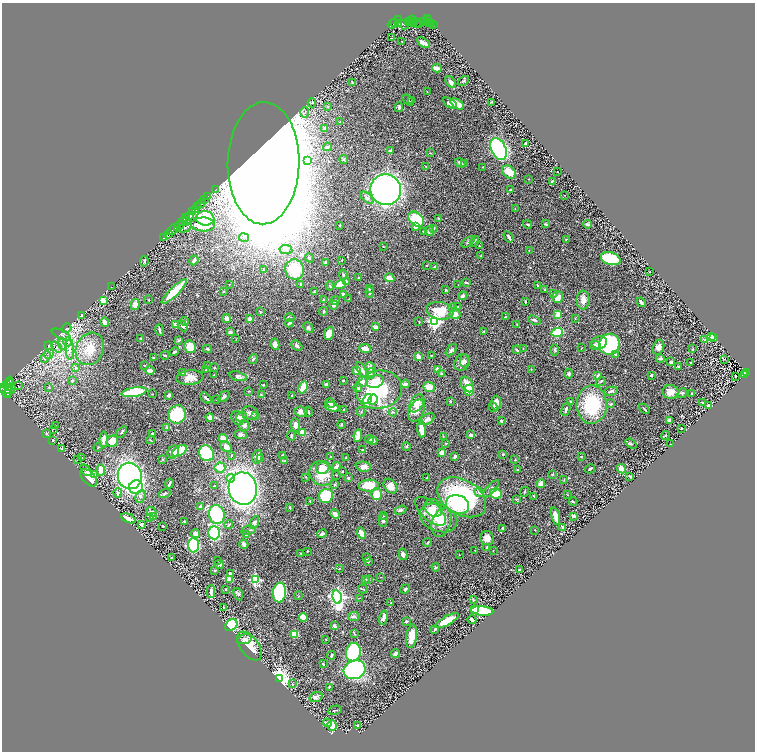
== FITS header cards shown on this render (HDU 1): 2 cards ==
NAXIS1  =                 1505
NAXIS2  =                 1499

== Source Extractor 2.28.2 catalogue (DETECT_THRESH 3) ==
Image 1505 x 1499 px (HDU 1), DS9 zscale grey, zoomed out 1/2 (1 PNG px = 2 x 2 image px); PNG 757 x 754 px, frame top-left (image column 1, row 1498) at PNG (2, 3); each listed source drawn as its Kron ellipse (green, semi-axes under 4 px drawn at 4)
Background 0.497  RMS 0.025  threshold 0.0747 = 3 sigma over >= 5 px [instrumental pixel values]
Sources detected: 541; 27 cannot appear on this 1/2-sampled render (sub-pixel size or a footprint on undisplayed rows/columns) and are neither listed nor drawn; of the other 514, the 500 brightest by FLUX_AUTO listed and drawn (14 fainter detections omitted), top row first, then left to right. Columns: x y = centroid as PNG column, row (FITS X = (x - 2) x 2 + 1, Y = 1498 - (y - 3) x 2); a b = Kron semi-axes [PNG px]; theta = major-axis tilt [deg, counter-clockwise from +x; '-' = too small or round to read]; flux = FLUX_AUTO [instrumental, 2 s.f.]
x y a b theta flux
413 19 3 2 - 290
427 19 3 2 - 370
398 20 4 3 - 360
395 22 3 2 - 110
409 22 3 2 - 59
413 22 4 2 - 160
424 22 3 2 - 110
428 22 5 2 - 160
429 22 3 1 - 70
399 23 4 3 - 240
410 23 2 1 - 30
415 23 2 1 - 9.7
417 23 4 2 - 19
431 23 3 2 - 41
393 24 5 2 - 110
433 24 2 2 - 20
403 25 6 2 -32 91
420 25 3 2 - 23
391 38 2 1 - 1.6
402 42 2 1 - 1.8
423 43 7 3 -33 32
437 68 4 3 - 32
463 81 6 3 34 5.8
352 82 3 1 - 3.4
450 82 7 3 -54 17
427 92 2 2 - 1.6
408 100 6 3 -45 6.4
412 101 3 2 - 1.8
491 102 2 2 - 1.9
312 103 4 4 - 4.9
450 103 8 4 -30 29
457 104 7 4 -36 62
328 107 4 2 - 2.5
399 107 5 3 - 8.6
305 112 5 2 - 8.6
340 122 3 3 - 3.6
325 129 4 3 - 16
525 143 2 2 - 4.8
327 147 4 4 - 11
499 149 11 7 -64 1100
391 151 3 3 - 13
430 153 2 2 - 1.8
344 159 4 3 - 5.4
308 160 3 3 - 41
264 163 61 36 89 27000
460 163 5 3 - 13
465 164 4 3 - 6.8
426 166 3 2 - 3.8
482 167 2 2 - 1.9
509 172 8 5 -40 81
557 172 2 1 - 2.1
529 179 3 2 - 2.2
552 181 3 3 - 5.3
215 190 2 1 - 24
386 190 15 15 - 1700
510 190 2 2 - 4.2
564 195 2 1 - 2.2
208 197 3 1 - 110
367 198 8 4 -40 12
205 199 2 1 - 120
200 204 5 3 - 500
198 206 2 2 - 180
195 209 3 1 - 180
515 209 2 2 - 1.6
192 212 4 2 - 1100
189 216 4 3 - 520
185 218 4 2 - 220
205 218 9 7 -8 220
438 218 3 2 - 3.3
416 219 9 6 -40 210
182 221 3 2 - 430
186 221 4 2 - 120
203 224 12 7 -2 210
527 224 4 2 - 6.1
545 224 4 3 - 4.1
587 224 4 2 - 13
180 225 4 3 - 240
340 225 2 2 - 4.2
415 226 3 3 - 25
177 227 3 2 - 150
185 228 7 3 23 8
434 228 4 3 - 3.9
173 229 7 2 43 560
423 231 3 2 - 5.3
429 231 5 3 - 17
168 234 4 3 - 390
244 237 5 3 - 8.8
509 237 6 3 -55 14
164 238 3 2 - 72
566 239 2 1 - 1.6
474 241 6 3 58 4.5
468 242 7 4 35 9.6
383 246 2 1 - 1.6
480 246 3 2 - 2.4
286 249 6 4 -10 15
529 250 3 2 - 1.6
481 256 2 2 - 4.3
309 258 5 4 - 8.4
611 259 10 6 -17 250
194 260 5 3 - 20
342 260 2 1 - 2.2
144 261 5 3 - 6.6
326 262 3 3 - 12
427 265 3 2 - 2.8
435 267 2 2 - 3.5
263 269 3 3 - 3
295 270 10 9 - 200
650 271 2 2 - 1.5
343 275 5 3 - 8.2
359 277 3 3 - 2.9
389 278 5 3 - 51
346 281 4 3 - 5.8
466 282 3 2 - 11
229 284 2 1 - 1.6
301 284 3 3 - 14
340 285 6 4 15 76
458 285 2 2 - 2.1
537 285 3 2 - 4.3
330 286 4 3 - 4.9
111 287 2 2 - 1.5
369 289 3 3 - 4.4
445 290 4 3 - 3.6
545 290 3 3 - 3.7
174 291 17 4 44 140
224 292 3 3 - 3.1
314 292 3 2 - 3
370 292 5 3 - 8.9
343 294 3 3 - 9.9
553 294 3 3 - 7.3
463 296 5 4 - 10
558 297 6 5 - 37
349 299 2 2 - 2.1
103 300 3 2 - 100
149 300 2 2 - 2.5
323 300 4 3 - 6.6
583 300 9 6 88 31
335 301 4 3 - 5
525 301 3 2 - 4.9
641 302 5 2 - 10
135 304 5 3 - 29
334 305 4 3 - 15
457 307 3 2 - 3.7
453 308 3 3 - 3.1
323 311 4 3 - 4.4
440 311 14 8 -10 130
260 312 3 2 - 3.1
455 314 5 5 - 29
82 315 3 3 - 3
558 315 4 3 - 56
289 317 5 3 - 8.5
505 317 3 2 - 2.6
226 318 4 4 - 19
575 318 4 2 - 2.8
249 319 3 3 - 13
534 320 6 3 -23 8.2
185 321 4 3 - 5.6
434 321 4 4 - 900
105 322 5 4 - 21
419 322 2 2 - 2.3
289 323 4 3 - 6
176 324 3 3 - 18
517 324 2 2 - 2.1
183 326 6 4 -46 12
308 327 6 3 -46 9.4
376 327 4 3 - 15
67 328 5 3 - 5
160 330 6 2 -75 7.8
484 331 3 2 - 2.7
230 332 3 3 - 10
557 332 6 3 19 190
329 333 6 5 - 46
61 335 10 4 -26 14
711 337 4 3 - 33
714 337 3 3 - 22
141 338 3 2 - 5.5
236 339 3 2 - 1.6
705 339 3 2 - 2.1
179 340 4 3 - 4.9
68 342 4 4 - 11
599 342 8 6 8 26
62 344 6 2 -65 8.7
275 344 6 4 -81 19
609 344 10 10 - 420
297 345 6 4 -43 11
49 346 4 4 - 5.9
595 346 5 4 - 22
57 347 6 4 -48 12
190 347 6 5 - 90
658 347 7 5 68 28
365 348 6 3 -7 35
581 348 2 2 - 1.7
70 349 10 4 -89 24
90 349 17 13 63 100
207 349 4 3 - 6.1
523 349 2 2 - 1.7
692 349 2 1 - 2.6
451 350 7 3 49 9
517 350 4 2 - 4.8
555 350 5 3 - 5.9
174 352 5 3 - 6.9
49 354 5 4 - 12
165 355 4 3 - 4.4
431 355 2 2 - 1.8
615 355 4 3 - 5.1
46 357 6 2 51 7.2
153 357 2 2 - 3
418 357 4 3 - 34
660 358 4 3 - 9.2
253 359 5 3 - 6.4
725 359 3 1 - 2
464 361 6 4 89 13
671 362 3 2 - 12
691 362 2 2 - 3
462 363 9 7 58 26
145 365 3 2 - 3.8
207 366 4 1 - 2
678 366 3 2 - 6.2
215 367 3 2 - 3.2
76 368 4 3 - 6
370 368 5 5 - 16
531 369 3 2 - 1.9
150 370 4 3 - 23
206 370 2 2 - 3.3
362 370 9 3 -56 17
438 370 3 3 - 39
356 371 4 3 - 25
182 373 4 3 - 9.4
441 373 3 2 - 3.5
746 373 2 1 - 4.8
370 374 5 4 - 8.6
569 374 5 4 - 9.4
745 374 3 2 - 32
214 375 2 2 - 2.8
598 375 4 3 - 12
651 375 3 2 - 6.9
238 376 9 4 -16 13
736 376 2 1 - 1.6
190 378 13 7 6 44
343 380 2 2 - 5
10 381 4 3 - 820
72 381 3 3 - 8.2
375 381 9 6 18 64
363 382 5 5 - 16
601 382 5 2 - 4.9
9 383 4 2 - 790
326 384 4 3 - 8.2
405 384 4 3 - 9.9
467 384 8 5 -58 66
7 385 3 3 - 760
263 385 2 2 - 3.4
18 386 2 1 - 2.3
8 387 4 2 - 730
49 387 4 3 - 3.7
303 387 6 4 64 57
429 387 5 5 - 49
358 388 4 3 - 6.7
6 389 9 4 -15 2100
379 390 23 19 12 330
469 390 5 4 - 64
249 391 3 2 - 3.1
611 391 7 3 13 10
6 392 7 2 -50 710
134 392 13 4 9 290
670 392 8 7 - 36
9 393 4 2 - 220
682 393 5 4 - 8
691 393 2 2 - 5.2
152 394 2 2 - 2.1
261 394 3 3 - 5.2
169 395 3 3 - 17
292 395 3 2 - 5.6
224 397 7 3 39 8.2
206 398 6 2 -43 9.2
368 399 5 4 - 220
216 400 2 1 - 1.5
373 400 5 4 - 47
450 401 3 3 - 4.4
570 401 3 2 - 4.6
330 403 5 3 - 8.5
417 403 10 6 57 49
496 403 7 5 89 29
702 403 2 2 - 3.3
611 404 4 3 - 6.8
592 405 19 15 88 290
708 406 4 3 - 8
332 407 7 4 -17 37
493 407 5 3 - 8.8
566 409 7 3 71 11
644 409 6 2 -42 5
344 410 2 2 - 4.7
417 410 12 7 64 31
361 411 5 3 - 4.9
301 412 7 5 -7 28
308 412 5 2 - 4.2
393 412 4 3 - 5.4
250 413 8 6 -13 19
177 414 9 8 - 230
255 416 3 3 - 3.7
242 417 5 4 - 13
210 418 4 4 - 13
238 418 7 6 - 26
427 419 8 5 33 17
669 420 4 3 - 12
501 421 4 3 - 7.2
295 425 7 4 -83 32
341 425 4 3 - 3.8
55 426 3 1 - 1.7
244 426 5 5 - 15
167 427 3 3 - 4.1
681 428 2 2 - 5.8
53 429 3 1 - 1.5
421 429 8 4 -81 36
122 432 6 2 53 5.9
302 433 4 3 - 44
47 434 4 3 - 4.4
153 434 2 2 - 6.5
241 434 6 4 -6 16
291 435 5 3 - 4.4
471 435 3 3 - 15
665 435 4 2 - 4.7
358 436 6 3 81 39
443 436 3 2 - 2
223 438 5 4 - 63
369 439 4 3 - 7.1
104 440 8 3 88 29
150 440 4 2 - 2.9
53 441 3 2 - 2.5
112 441 6 5 - 53
373 441 4 4 - 12
446 443 4 2 - 3.5
631 444 6 3 -39 6.6
670 444 2 2 - 1.7
406 446 4 3 - 4.2
98 447 4 2 - 3.3
226 447 6 4 -43 29
62 448 4 3 - 5.2
362 450 3 2 - 3.4
179 451 8 5 31 140
173 452 7 5 62 35
206 453 8 7 - 230
442 453 4 3 - 31
503 454 2 2 - 12
231 456 4 2 - 2.9
282 456 3 3 - 13
331 456 3 2 - 2.8
455 456 2 2 - 15
257 457 7 5 72 22
581 457 2 2 - 5.9
82 458 2 1 - 2
261 458 3 2 - 3.2
346 458 3 2 - 5.6
77 459 2 2 - 2.3
162 459 3 3 - 3
515 460 3 2 - 2.7
285 461 4 3 - 4.8
336 466 4 3 - 18
220 467 5 5 - 79
363 467 8 5 -5 35
323 468 7 6 - 58
517 469 2 2 - 3.3
590 469 5 3 - 6.7
621 469 5 4 - 34
86 470 7 3 -47 12
101 470 5 4 - 66
343 471 3 2 - 3.1
95 474 4 2 - 3.4
321 474 13 11 -49 110
552 474 3 3 - 3.5
336 475 2 2 - 2.4
130 476 13 12 - 1200
630 476 3 2 - 6.2
306 477 2 2 - 1.8
89 478 10 6 -46 80
231 478 4 4 - 49
348 478 3 3 - 4.4
427 478 3 2 - 5
564 479 3 2 - 3
541 483 5 3 - 41
169 484 5 2 - 8.2
214 485 3 2 - 2.6
335 485 3 3 - 5.1
369 486 10 6 1 94
390 486 8 6 -48 41
136 487 7 6 - 410
243 488 16 14 -79 2000
491 489 11 4 48 14
479 492 5 3 - 7.5
525 492 5 2 - 4.1
118 493 4 4 - 7.6
165 493 6 3 20 4.8
376 494 6 5 - 58
496 494 6 5 - 82
567 495 3 2 - 2.6
140 496 6 4 66 12
326 496 7 7 - 230
534 496 3 2 - 3.4
462 497 26 17 -30 590
516 499 4 2 - 3.4
310 501 2 2 - 3.8
573 502 4 2 - 6.5
457 505 12 9 -21 190
200 506 2 2 - 17
290 508 2 2 - 3.4
433 508 10 8 -43 33
400 510 6 3 18 9.5
430 511 19 9 -42 50
152 512 6 4 -37 14
335 514 5 4 - 17
217 515 9 7 -79 300
153 516 4 3 - 8
384 516 3 3 - 3.3
555 516 9 3 -75 51
573 516 3 3 - 12
128 518 7 3 -25 22
150 518 3 3 - 3.8
438 518 19 13 -21 110
383 520 6 4 -89 9.1
184 522 2 2 - 3.6
441 522 15 9 71 72
254 523 6 4 65 15
141 524 3 3 - 10
229 525 4 2 - 3.9
163 526 2 2 - 3.1
563 527 3 2 - 14
503 528 2 2 - 7.1
248 530 7 3 10 11
535 530 2 2 - 2
195 533 4 4 - 19
214 533 6 6 - 420
361 533 6 3 -61 44
322 534 5 4 - 14
246 535 4 3 - 5.4
487 538 7 6 - 34
427 542 4 2 - 3.8
244 544 5 3 - 23
193 545 7 5 -90 660
487 547 3 2 - 3.6
475 550 2 2 - 2.2
307 551 3 2 - 2.1
493 551 2 2 - 1.8
301 553 2 2 - 3.2
403 554 6 4 -75 14
459 555 2 2 - 1.7
171 557 2 2 - 2.8
367 558 2 2 - 5.8
217 560 2 2 - 3.4
368 561 4 3 - 5.3
219 564 5 3 - 12
436 567 4 3 - 4.5
339 569 3 2 - 2.1
215 570 3 3 - 3.8
519 570 3 2 - 5.9
230 573 4 3 - 8.8
381 577 2 2 - 1.8
255 579 3 3 - 430
365 579 4 2 - 3.8
369 579 3 2 - 6
229 580 3 3 - 27
363 589 5 2 - 4.2
405 589 5 3 - 7.5
225 590 3 3 - 2.9
211 592 6 3 90 15
280 592 10 6 83 460
238 594 6 4 -69 8.7
299 596 2 2 - 2.4
337 597 7 4 -79 1900
359 598 3 2 - 1.8
473 600 3 3 - 5.1
391 603 2 2 - 2.7
224 607 3 2 - 2.8
474 610 4 3 - 42
482 611 11 4 -4 240
303 617 4 3 - 60
354 617 6 3 6 12
383 617 7 4 74 26
472 620 4 3 - 11
406 621 3 2 - 8
447 621 13 4 29 66
231 625 7 5 42 350
335 626 4 3 - 16
435 629 4 2 - 5.1
295 634 4 3 - 90
355 634 3 2 - 2.7
412 636 12 5 82 61
245 639 8 4 18 17
326 639 2 2 - 2.2
249 646 17 9 -53 86
353 652 9 7 76 430
395 654 4 3 - 12
331 655 4 2 - 6.3
323 664 3 2 - 3.8
355 670 11 9 19 690
279 679 4 3 - 3400
292 684 4 3 - 3.8
329 687 4 3 - 3.9
316 697 6 5 - 11
335 710 7 2 12 4.1
327 723 4 4 - 13
332 725 5 4 - 56
358 726 3 3 - 8.3
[14 fainter detections neither listed nor drawn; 27 sub-pixel or undisplayed-footprint detections neither listed nor drawn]